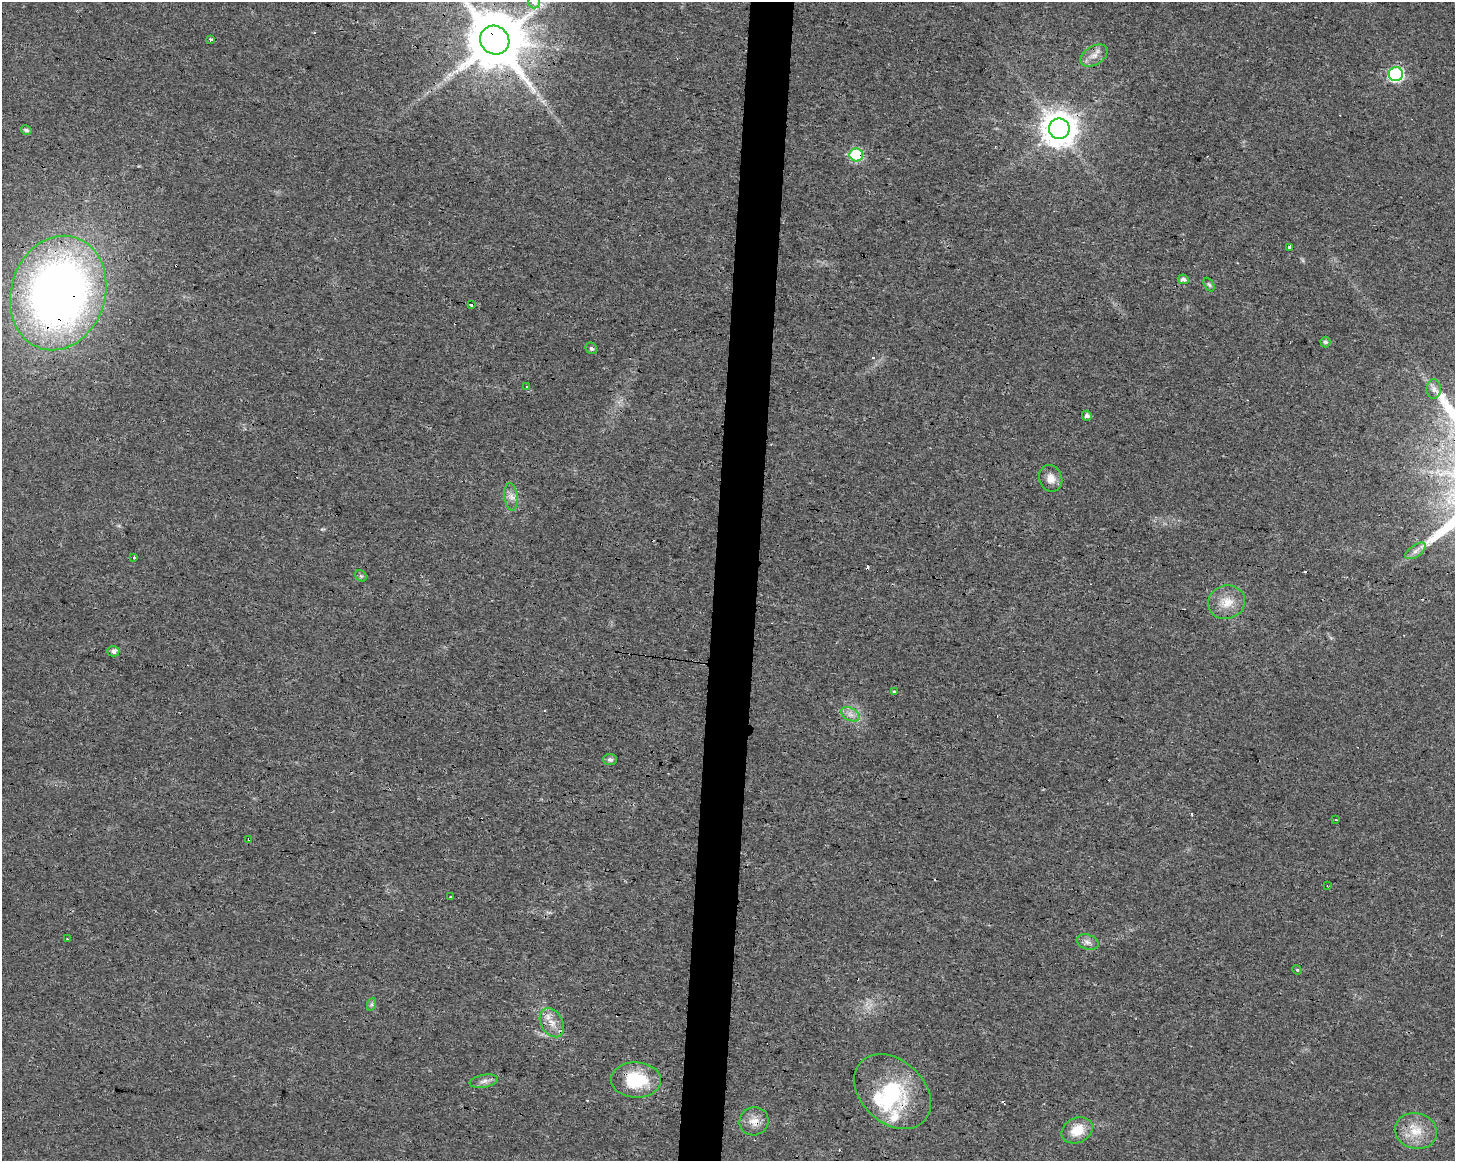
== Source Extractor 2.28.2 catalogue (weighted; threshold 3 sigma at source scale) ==
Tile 5 of 3 x 4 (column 2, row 2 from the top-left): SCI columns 1735-3187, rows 2318-3476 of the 4865 x 4639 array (HDU 1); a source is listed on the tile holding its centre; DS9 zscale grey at full resolution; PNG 1457 x 1163 px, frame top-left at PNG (2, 2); each listed source drawn as its Kron ellipse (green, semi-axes under 4 px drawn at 4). Shown black and unused: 3% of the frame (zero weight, under 3 of 4 exposures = <1% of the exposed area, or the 3 px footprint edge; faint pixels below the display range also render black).
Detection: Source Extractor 2.28.2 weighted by HDU 2 'WHT'; one run over the whole footprint, this tile lists its part. Background 0.0168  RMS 0.0031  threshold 0.0137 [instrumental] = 3 sigma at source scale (4.5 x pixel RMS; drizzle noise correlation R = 1.50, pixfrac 1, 0.0396/0.0396 arcsec/px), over >= 5 px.
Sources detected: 53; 1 inside a brighter object's white glare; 7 cosmic-ray / hot-pixel residue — neither listed nor drawn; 2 inside a brighter listed object's ellipse — not listed separately; the other 43 listed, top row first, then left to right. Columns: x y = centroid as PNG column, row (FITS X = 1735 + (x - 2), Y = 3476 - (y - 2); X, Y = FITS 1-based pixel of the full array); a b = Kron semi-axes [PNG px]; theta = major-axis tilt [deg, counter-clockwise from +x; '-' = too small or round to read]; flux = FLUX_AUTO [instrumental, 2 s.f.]
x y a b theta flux
534 2 6 6 - 1.6
210 39 3 3 - 0.67
495 40 15 14 - 2500
1094 55 15 9 31 2.6
1396 74 7 7 - 53
1059 129 10 10 - 570
26 130 5 4 - 0.78
856 155 7 6 - 27
1289 247 4 3 - 0.9
1183 279 5 4 - 1.1
1209 285 7 4 -62 0.58
58 293 58 47 72 230
472 304 3 3 - 3.5
1325 342 5 5 - 0.77
591 348 6 5 - 0.62
527 387 4 3 - 0.35
1434 389 10 7 -90 1.4
1087 416 5 5 - 1.1
1051 478 13 11 -69 2.6
511 497 14 6 -84 1.9
1416 551 12 6 34 1.5
134 557 3 3 - 0.86
361 576 6 5 - 0.52
1227 602 19 16 19 5.3
113 651 6 5 - 1.4
894 692 3 3 - 5.5
850 714 10 6 -29 1.7
610 759 7 6 - 0.83
1336 820 3 3 - 0.72
249 839 3 3 - 0.99
1327 886 3 2 - 0.43
450 897 3 3 - 1.2
68 939 3 2 - 0.35
1088 942 11 7 -19 1.4
1297 970 5 4 - 0.33
372 1004 7 4 71 0.54
552 1023 15 11 -60 3.6
636 1080 25 17 -1 14
484 1081 14 6 10 1.6
892 1091 43 31 -42 24
754 1121 15 14 - 3.4
1077 1130 16 12 25 5.8
1416 1131 21 17 -15 6.8
Overlapping masked pixels (flux is a lower limit): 7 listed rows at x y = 495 40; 1059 129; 856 155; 58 293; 249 839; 892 1091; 754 1121
Isophote crosses this tile's border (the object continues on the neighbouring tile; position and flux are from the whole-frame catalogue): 2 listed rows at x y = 534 2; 495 40